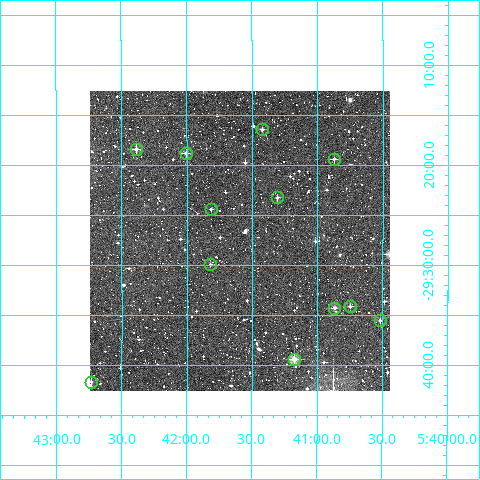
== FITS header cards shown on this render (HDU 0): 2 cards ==
NAXIS1  =                  300
NAXIS2  =                  300

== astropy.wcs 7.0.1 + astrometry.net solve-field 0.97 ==
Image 300 x 300 px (HDU 0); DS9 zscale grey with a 90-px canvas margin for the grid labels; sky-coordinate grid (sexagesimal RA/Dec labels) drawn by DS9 from the SOLVED WCS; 12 Tycho-2 reference stars matched to detected sources circled (green)
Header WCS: RA---TAN/DEC--TAN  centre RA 05:41:36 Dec -29:28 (85.40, -29.46 deg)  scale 6 arcsec/px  FOV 30.0' x 30.0'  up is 0 deg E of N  parity normal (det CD < 0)
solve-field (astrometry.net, Tycho-2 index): VERIFIED the header's WCS against the Tycho-2 star catalogue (verified at 2 index scales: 6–12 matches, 0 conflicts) and refined it, rather than solving blind
Solved WCS: RA---TAN-SIP/DEC--TAN-SIP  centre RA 05:41:36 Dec -29:28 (85.40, -29.46 deg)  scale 6 arcsec/px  FOV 30.0' x 30.0'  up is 0 deg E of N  parity normal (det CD < 0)
The solver's refit moves the header's centre by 1.9 arcsec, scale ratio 1.001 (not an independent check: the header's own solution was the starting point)
Tycho-2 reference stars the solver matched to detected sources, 12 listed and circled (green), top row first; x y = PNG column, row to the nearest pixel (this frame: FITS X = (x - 90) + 1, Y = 300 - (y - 91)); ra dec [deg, ICRS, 3 dp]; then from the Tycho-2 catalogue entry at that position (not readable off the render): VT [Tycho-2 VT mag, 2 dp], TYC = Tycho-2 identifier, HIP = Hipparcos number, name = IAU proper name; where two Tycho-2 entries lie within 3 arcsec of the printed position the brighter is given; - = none
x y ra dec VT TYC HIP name
262 129 85.355 -29.274 11.65 6501-814-1 - -
136 149 85.596 -29.307 11.23 6501-788-1 - -
186 153 85.501 -29.314 11.60 6501-1022-1 - -
334 159 85.218 -29.323 11.58 6501-1072-1 - -
277 197 85.327 -29.388 12.10 6501-848-1 - -
211 209 85.454 -29.407 12.14 6501-1074-1 - -
210 264 85.455 -29.500 11.77 6501-1180-1 - -
350 306 85.187 -29.569 11.95 6501-656-1 - -
334 308 85.217 -29.572 11.47 6501-1114-1 - -
380 320 85.130 -29.593 12.02 6501-1306-1 - -
294 359 85.294 -29.658 10.39 6501-1002-1 - -
91 382 85.684 -29.694 11.32 6501-1264-1 - -